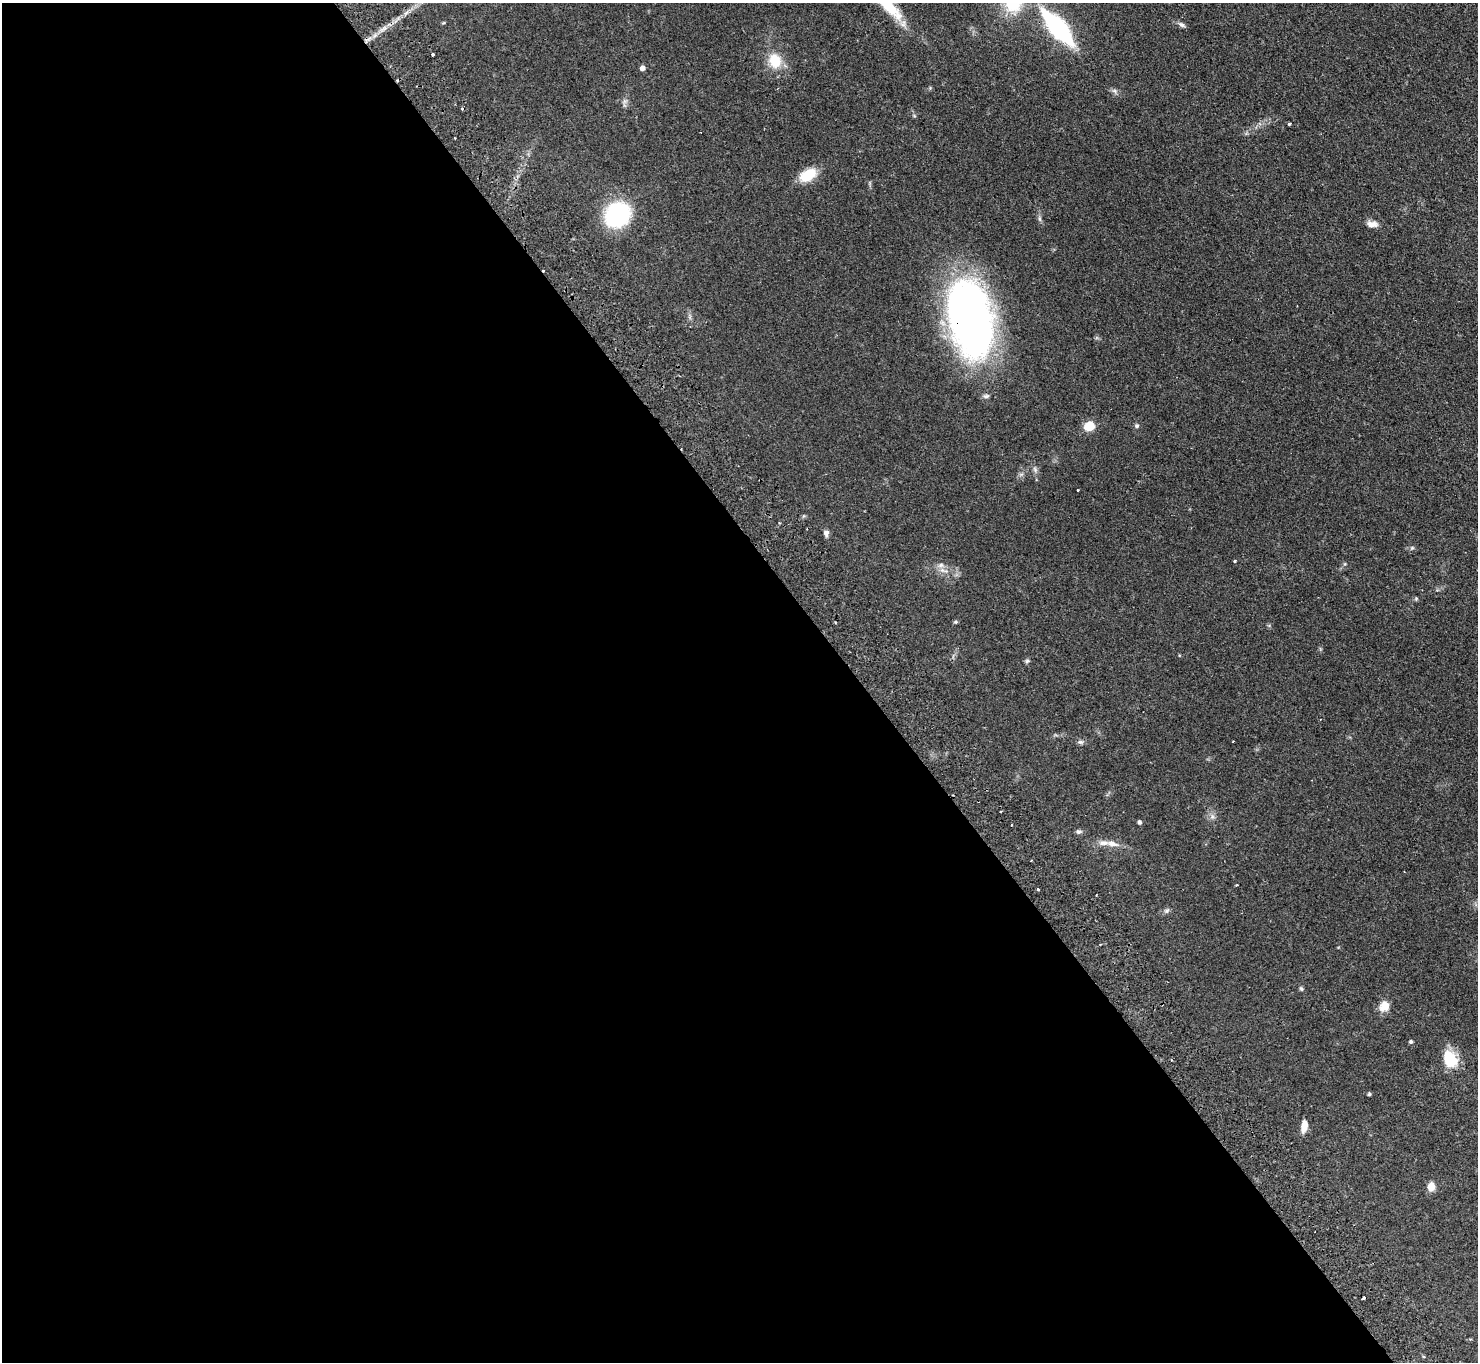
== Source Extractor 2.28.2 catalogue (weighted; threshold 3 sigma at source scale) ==
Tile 9 of 4 x 4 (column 1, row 3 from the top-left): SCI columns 50-1525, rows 1696-3055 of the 6002 x 5970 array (HDU 1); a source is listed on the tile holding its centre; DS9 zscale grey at full resolution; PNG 1480 x 1364 px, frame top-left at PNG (2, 3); no overlay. Shown black and unused: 58% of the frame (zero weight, under 2 of 3 exposures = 3% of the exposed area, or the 3 px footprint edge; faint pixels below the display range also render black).
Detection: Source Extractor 2.28.2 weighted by HDU 2 'WHT'; one run over the whole footprint, this tile lists its part. Background 0.0872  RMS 0.0064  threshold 0.0289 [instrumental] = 3 sigma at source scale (4.5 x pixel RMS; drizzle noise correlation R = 1.50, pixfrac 1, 0.05/0.05 arcsec/px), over >= 5 px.
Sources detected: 45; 4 cosmic-ray / hot-pixel residue — not listed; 1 inside a brighter listed object's ellipse — not listed separately; the other 40 listed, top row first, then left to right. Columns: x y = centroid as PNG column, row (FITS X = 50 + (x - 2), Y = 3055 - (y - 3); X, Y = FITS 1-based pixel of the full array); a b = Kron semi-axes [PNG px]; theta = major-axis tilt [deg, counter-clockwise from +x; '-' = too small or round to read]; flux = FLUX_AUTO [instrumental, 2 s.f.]
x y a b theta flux
1182 25 7 5 -27 1.6
1058 28 43 15 -49 76
433 55 3 3 - 2.2
775 61 20 16 -71 14
642 68 4 4 - 3.3
1115 91 7 4 -71 1.2
624 101 7 5 -90 1.6
914 115 5 3 - 0.65
1289 124 3 3 - 0.91
808 175 15 10 31 19
618 214 17 15 42 100
1372 224 15 8 -7 3.8
969 318 72 39 -79 320
1089 426 11 9 11 9.8
1137 426 6 6 - 1.1
1035 469 8 5 -66 1.6
1078 490 3 3 - 0.62
826 533 8 6 85 2.2
1412 548 6 4 0 0.98
1235 561 3 3 - 1.4
941 565 9 6 16 2.3
943 570 14 5 -17 2.8
1416 598 6 4 1 0.84
956 622 5 4 - 0.8
1027 661 7 5 3 1
1080 742 8 4 0 1.3
1139 822 4 4 - 1.5
1011 825 2 2 - 0.76
1079 832 8 6 4 1.3
1112 844 15 7 -11 4.8
1038 889 3 3 - 1.3
1096 895 2 2 - 0.55
1166 911 6 5 - 1.3
1301 989 6 4 -67 0.98
1384 1006 12 11 - 6.9
1411 1042 4 4 - 1.2
1450 1059 20 14 -64 17
1369 1094 3 3 - 1.1
1304 1126 13 6 80 5.7
1431 1187 9 7 78 5.5
Overlapping masked pixels (flux is a lower limit): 1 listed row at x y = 969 318